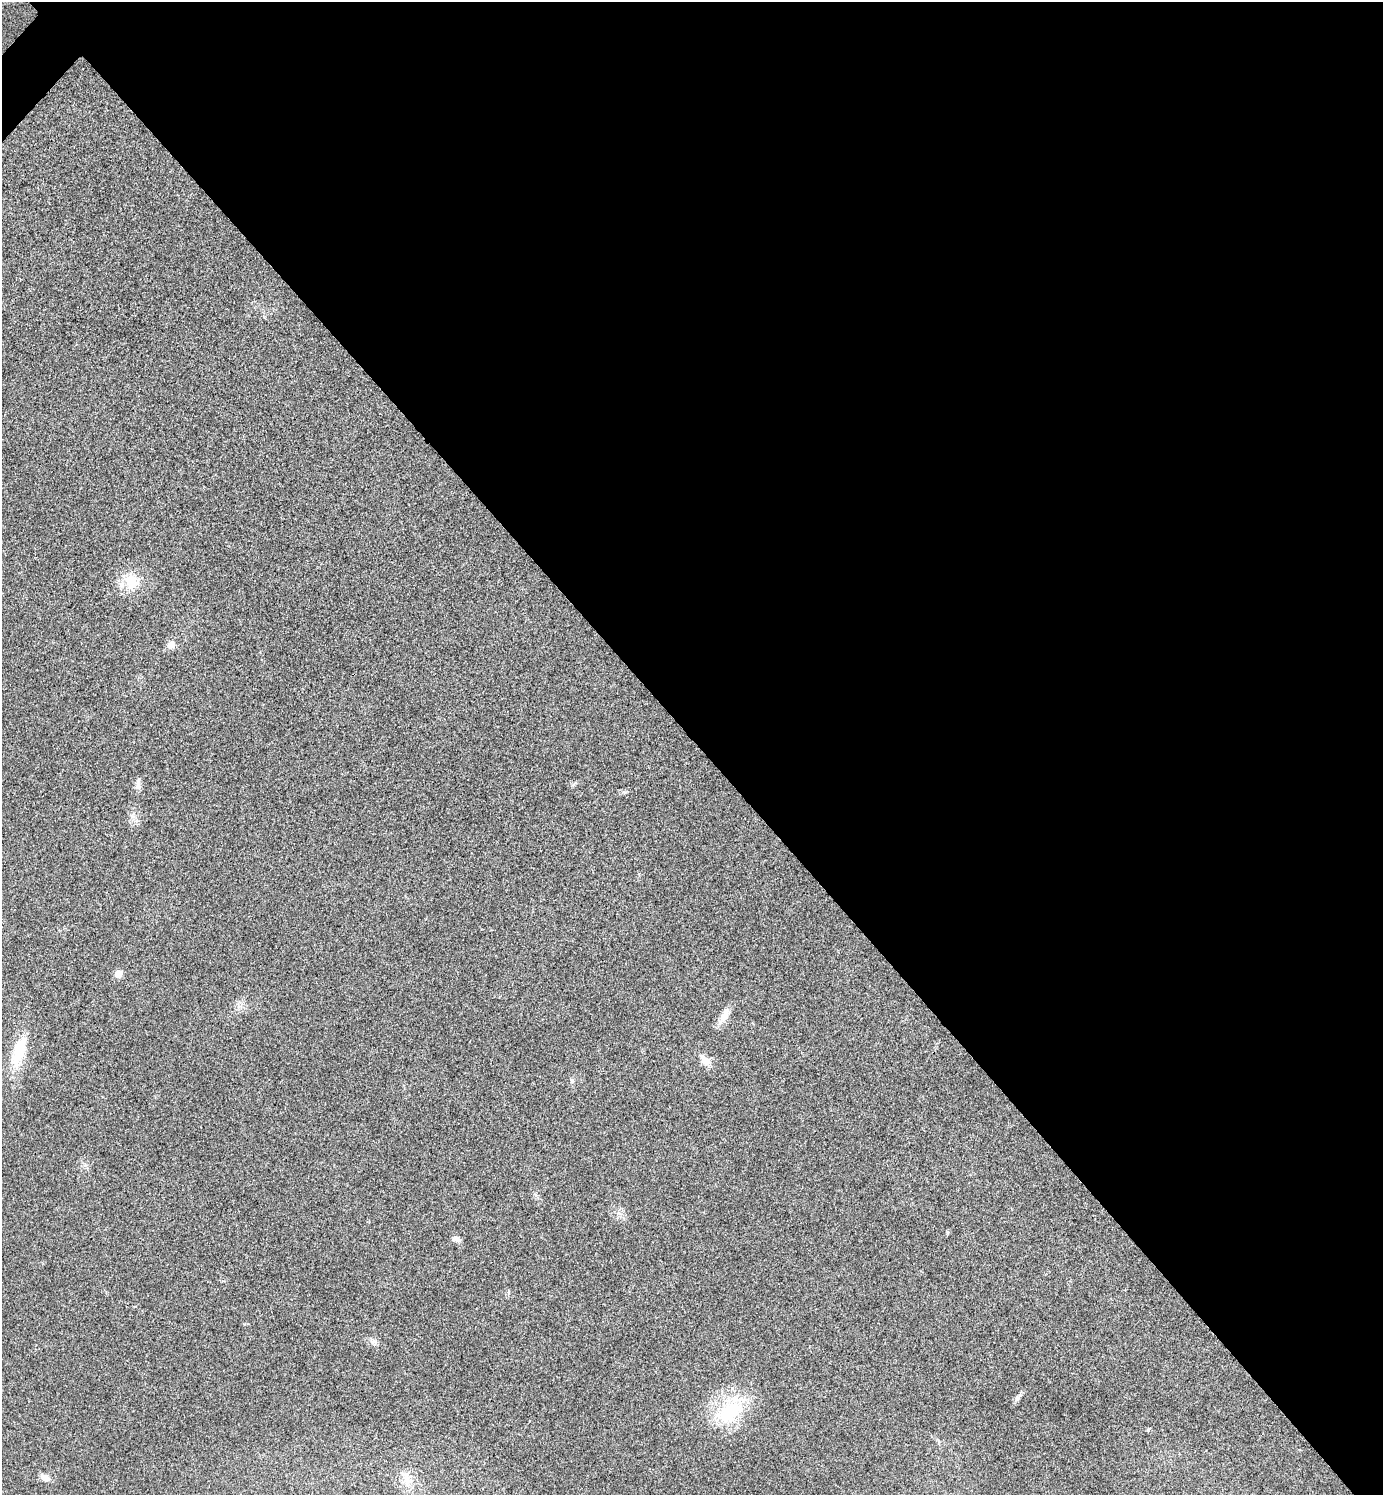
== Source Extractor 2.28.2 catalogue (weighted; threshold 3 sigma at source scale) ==
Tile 8 of 4 x 4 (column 4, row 2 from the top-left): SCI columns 4303-5683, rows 2995-4487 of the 5984 x 5984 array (HDU 1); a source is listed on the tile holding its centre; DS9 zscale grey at full resolution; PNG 1385 x 1497 px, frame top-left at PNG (2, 2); no overlay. Shown black and unused: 50% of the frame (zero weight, under 3 of 4 exposures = <1% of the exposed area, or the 3 px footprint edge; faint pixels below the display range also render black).
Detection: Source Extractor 2.28.2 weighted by HDU 2 'WHT'; one run over the whole footprint, this tile lists its part. Background 0.0194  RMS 0.0053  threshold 0.024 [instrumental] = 3 sigma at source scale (4.5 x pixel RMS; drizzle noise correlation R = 1.50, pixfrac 1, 0.05/0.05 arcsec/px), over >= 5 px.
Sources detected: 15; all 15 listed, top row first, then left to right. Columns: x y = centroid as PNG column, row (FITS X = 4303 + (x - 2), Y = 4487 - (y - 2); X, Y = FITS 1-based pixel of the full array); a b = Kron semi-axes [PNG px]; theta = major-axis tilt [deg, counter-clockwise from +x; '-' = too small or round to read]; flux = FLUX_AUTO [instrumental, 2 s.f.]
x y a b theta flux
131 582 24 17 -81 13
171 644 11 9 38 3.2
138 785 14 6 85 2.7
118 974 6 5 - 7.6
724 1016 23 9 61 5.5
19 1051 46 15 73 19
705 1061 17 10 -41 4.8
948 1232 5 5 - 0.79
456 1239 11 7 -18 2.2
373 1341 11 7 -35 2.3
1018 1397 14 5 46 1.9
729 1412 42 26 37 34
1148 1429 5 4 - 0.75
45 1478 11 7 -23 3.4
406 1479 24 8 -62 6.1
Unlisted compact peaks at least as high as the median listed source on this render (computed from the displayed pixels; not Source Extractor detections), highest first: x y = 572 1081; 623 792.